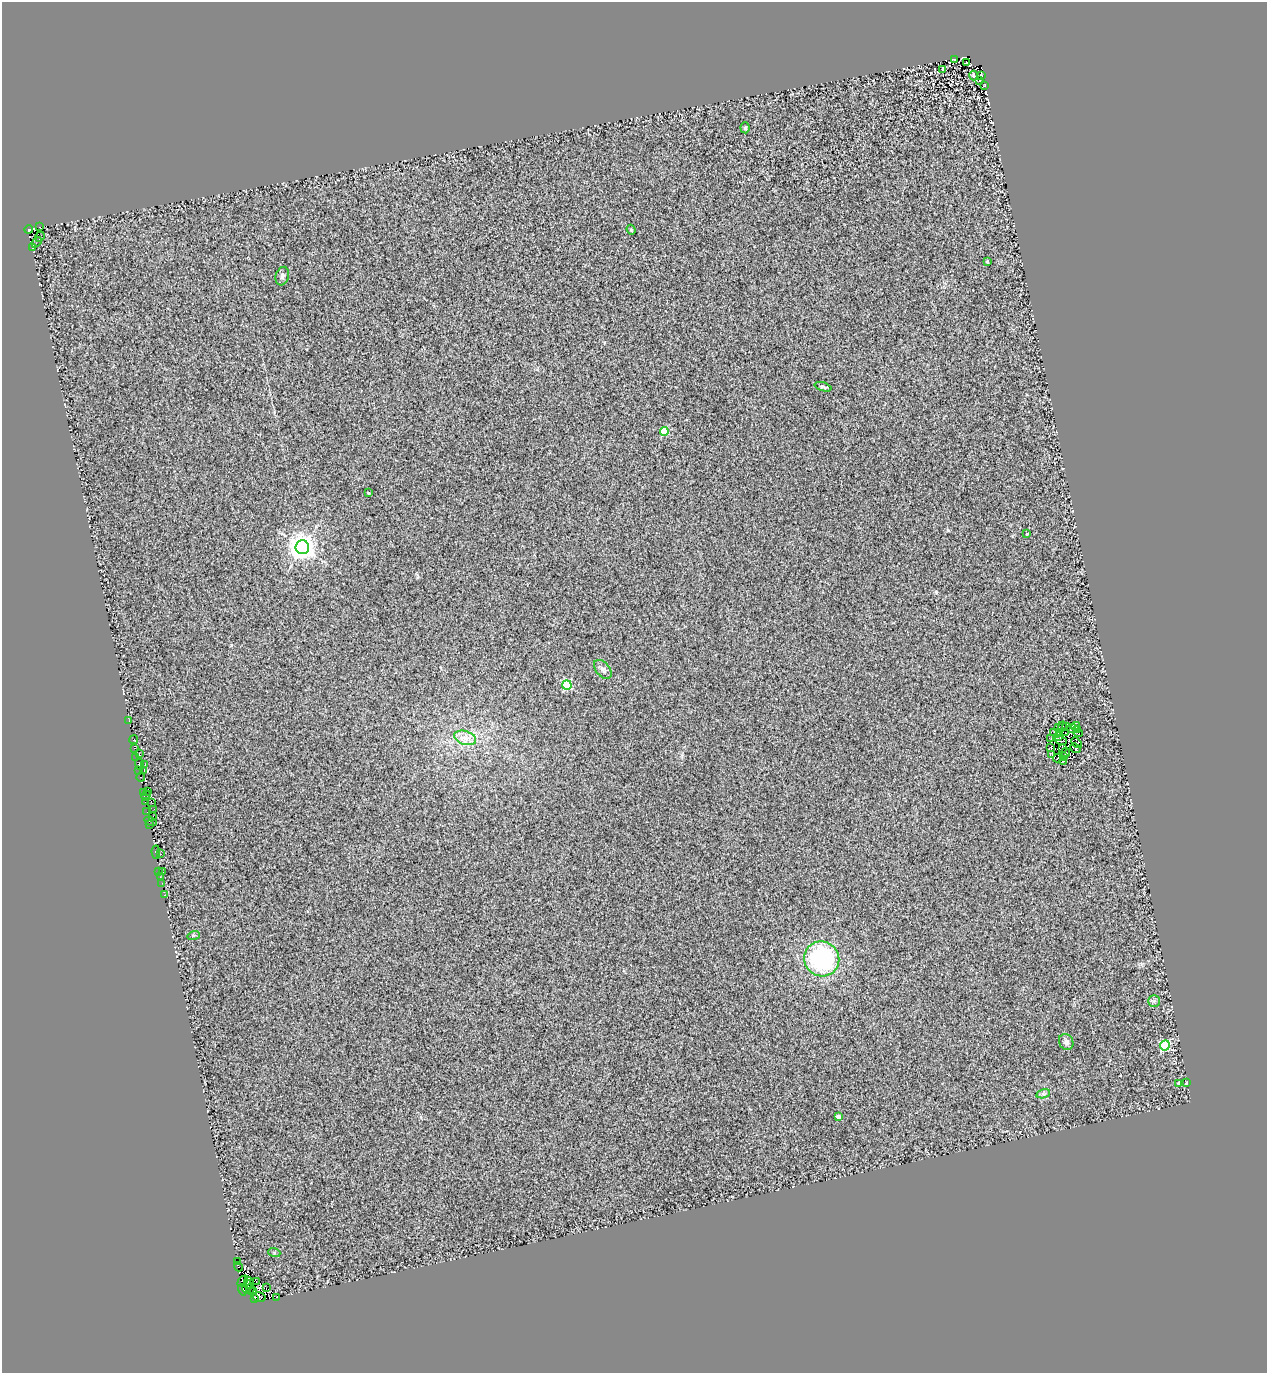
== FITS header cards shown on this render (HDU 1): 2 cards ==
NAXIS1  =                 1265
NAXIS2  =                 1371

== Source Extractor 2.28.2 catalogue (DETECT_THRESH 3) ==
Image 1265 x 1371 px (HDU 1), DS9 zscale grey, 1 PNG px = 1 image px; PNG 1269 x 1375 px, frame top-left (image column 1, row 1371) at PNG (2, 2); each listed source drawn as its Kron ellipse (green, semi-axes under 4 px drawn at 4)
Background 0.309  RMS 0.31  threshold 0.938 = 3 sigma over >= 5 px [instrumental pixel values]
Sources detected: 105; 9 with non-positive FLUX_AUTO (blend fragments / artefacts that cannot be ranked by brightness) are neither listed nor drawn; the other 96 listed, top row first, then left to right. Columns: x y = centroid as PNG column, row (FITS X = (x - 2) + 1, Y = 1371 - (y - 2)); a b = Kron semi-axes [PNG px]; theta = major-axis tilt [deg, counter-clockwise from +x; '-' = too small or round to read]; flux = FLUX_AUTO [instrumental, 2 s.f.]
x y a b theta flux
955 59 3 2 - 24
967 63 3 2 - 25
943 69 4 2 - 20
981 75 3 2 - 20
974 76 5 2 - 25
980 80 4 2 - 15
985 85 3 2 - 15
745 128 5 4 - 30
40 227 3 2 - 69
29 230 4 3 - 1400
631 230 5 4 - 29
40 237 5 2 - 27
36 242 6 2 50 32
32 247 3 2 - 23
987 262 3 3 - 26
282 276 9 6 72 58
823 387 9 3 -17 38
664 431 4 4 - 720
368 493 3 2 - 21
1027 534 3 2 - 19
302 547 7 6 - 25000
603 669 11 7 -49 83
567 685 5 4 - 1600
129 721 3 2 - 37
1062 726 5 2 - 30
1067 726 3 2 - 36
1076 726 4 2 - 33
1058 727 2 2 - 32
1071 728 5 3 - 26
1078 729 3 2 - 15
1060 732 3 2 - 24
1054 733 3 2 - 8.9
1065 733 3 2 - 20
1078 733 4 2 - 31
1058 737 2 2 - 16
465 738 11 7 -17 150
1050 738 2 2 - 30
133 740 4 3 - 210
1061 741 6 2 -15 13
1076 743 6 3 -48 48
134 748 3 2 - 1200
1050 748 3 2 - 14
1063 748 3 2 - 21
1076 748 5 4 - 21
139 753 3 2 - 5
1066 753 4 2 - 13
1052 754 3 2 - 30
136 757 3 2 - 25
1063 757 4 2 - 3.9
1058 758 4 2 - 36
1063 761 3 2 - 13
139 764 6 2 -68 39
145 764 3 2 - 39
139 771 3 2 - 23
144 771 3 2 - 90
141 777 4 3 - 1800
147 791 2 2 - 380
143 792 2 2 - 70
146 796 5 2 - 1.9
145 802 4 2 - 37
151 803 3 2 - 43
154 809 2 2 - 32
147 812 2 2 - 94
153 816 4 3 - 230
150 821 6 3 -22 1500
150 824 3 2 - 48
156 852 6 4 -89 350
160 854 3 2 - 35
159 871 3 2 - 22
162 871 3 2 - 50
160 877 2 2 - 19
162 883 2 2 - 12
164 895 3 2 - 18
194 935 6 4 17 27
822 959 18 17 - 2400
1154 1001 6 5 - 42
1066 1042 8 7 - 80
1165 1045 5 5 - 1700
1187 1083 3 3 - 150
1178 1084 4 3 - 450
1043 1094 7 4 17 47
838 1117 4 3 - 120
274 1252 6 4 -19 25
238 1261 3 3 - 580
238 1267 5 3 - 1300
243 1281 6 3 47 770
256 1281 3 2 - 1100
249 1283 6 2 -64 420
247 1286 6 2 67 800
267 1288 2 2 - 360
250 1289 5 3 - 780
242 1290 6 3 -75 770
254 1292 3 2 - 310
259 1297 7 5 -14 1300
277 1297 3 3 - 620
255 1299 3 2 - 1500
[9 non-positive-flux detections neither listed nor drawn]